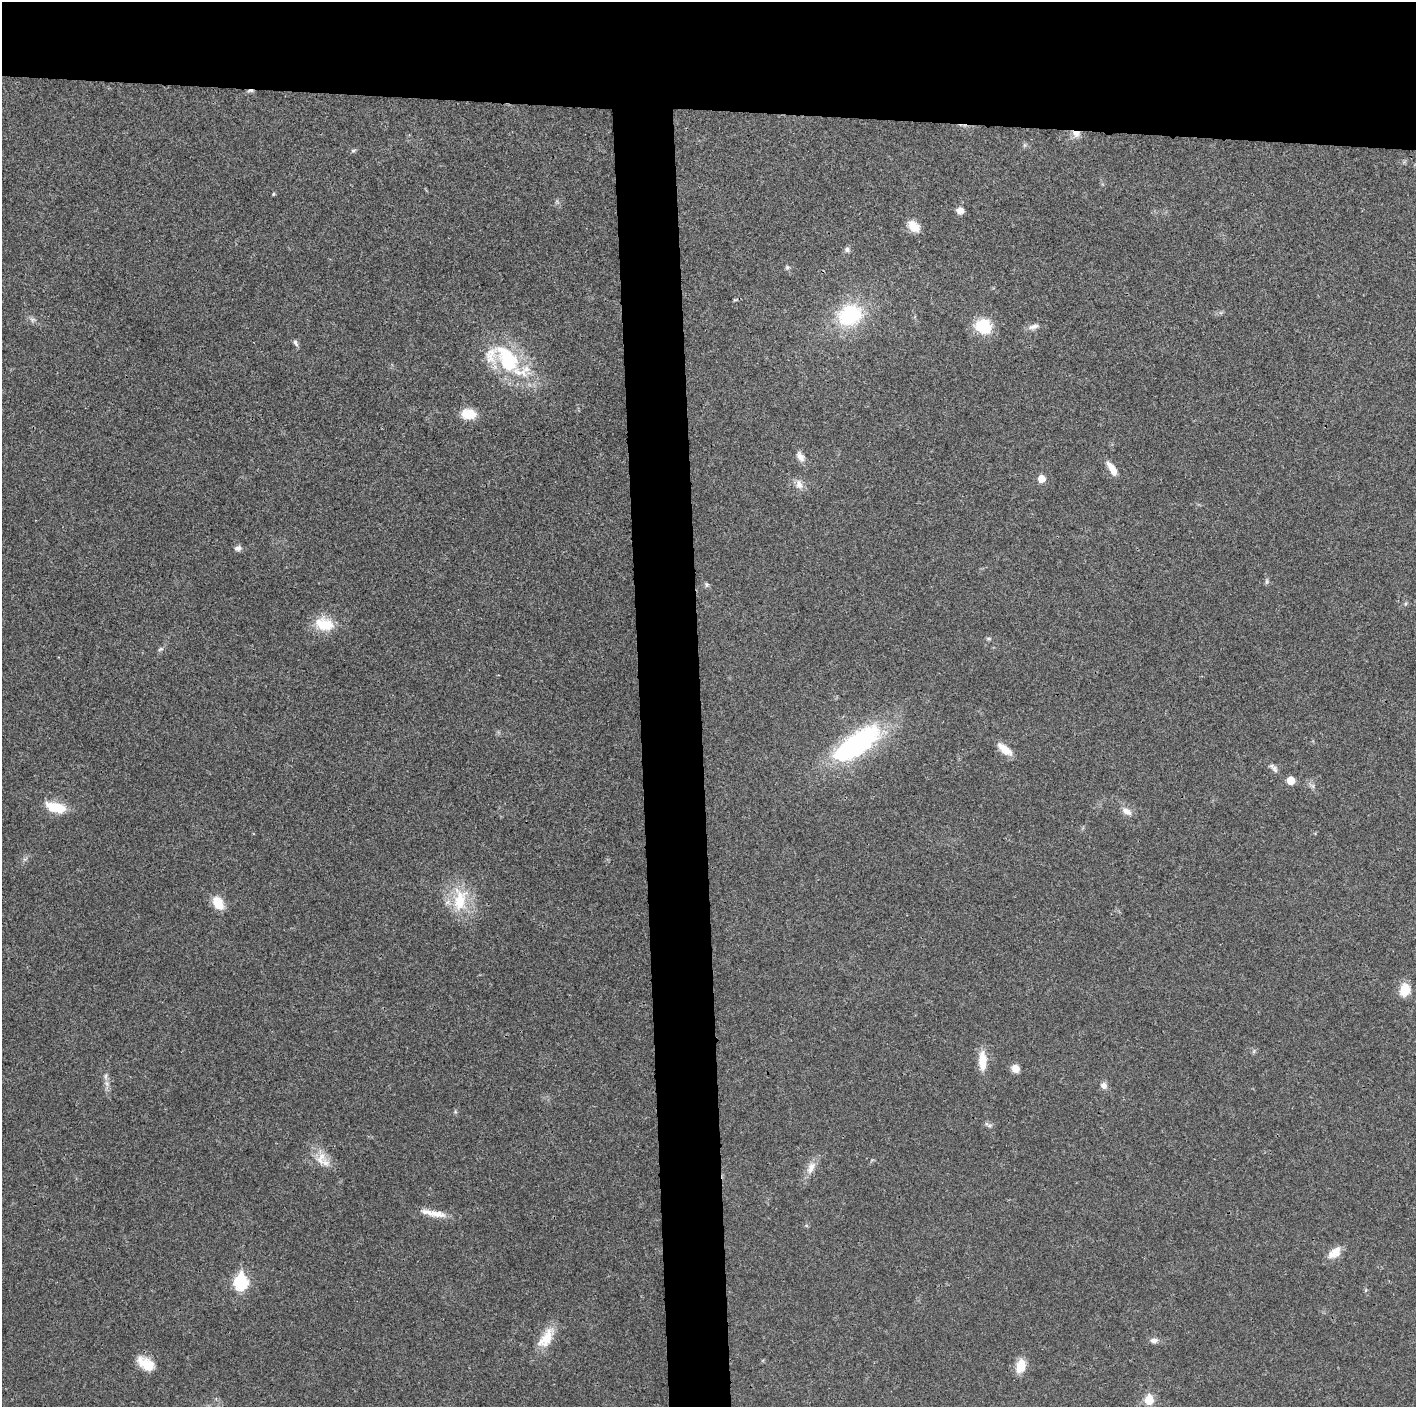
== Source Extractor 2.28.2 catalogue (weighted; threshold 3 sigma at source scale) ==
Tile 2 of 3 x 3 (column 2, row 1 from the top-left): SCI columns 1415-2828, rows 2815-4219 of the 4244 x 4222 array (HDU 1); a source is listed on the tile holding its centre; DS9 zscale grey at full resolution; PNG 1418 x 1409 px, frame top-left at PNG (2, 2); no overlay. Shown black and unused: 12% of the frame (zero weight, under 3 of 4 exposures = <1% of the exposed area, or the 3 px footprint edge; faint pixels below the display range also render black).
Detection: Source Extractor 2.28.2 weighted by HDU 2 'WHT'; one run over the whole footprint, this tile lists its part. Background 0.0193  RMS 0.0039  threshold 0.0177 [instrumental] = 3 sigma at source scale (4.5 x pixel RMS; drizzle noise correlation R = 1.50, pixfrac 1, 0.05/0.05 arcsec/px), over >= 5 px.
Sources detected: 54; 1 cosmic-ray / hot-pixel residue — not listed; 2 inside a brighter listed object's ellipse — not listed separately; the other 51 listed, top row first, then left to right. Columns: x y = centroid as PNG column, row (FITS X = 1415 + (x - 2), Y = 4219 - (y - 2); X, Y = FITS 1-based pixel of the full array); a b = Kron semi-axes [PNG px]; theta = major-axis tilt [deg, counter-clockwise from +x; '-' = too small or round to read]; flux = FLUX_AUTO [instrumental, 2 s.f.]
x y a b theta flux
1076 134 12 9 -10 2.7
1025 145 7 4 89 0.61
353 151 7 4 15 0.66
273 194 4 4 - 0.47
960 210 8 7 - 2.6
914 226 16 11 -42 4.9
847 249 7 7 - 1.2
787 267 6 5 - 0.7
850 315 24 19 22 33
33 320 8 6 -8 1.2
983 326 18 15 -18 14
1034 326 15 6 13 2.1
295 343 10 5 -63 1.1
505 359 49 27 -28 36
468 414 14 10 -4 8.9
800 457 14 8 -61 2.6
1112 469 18 7 -58 4.7
1041 479 5 5 - 5.9
799 484 14 9 -69 2.8
238 548 10 7 13 1.5
1267 582 7 5 89 0.83
707 585 7 6 - 0.85
324 624 26 17 -16 10
988 639 8 4 0 0.62
160 649 9 5 26 0.8
856 744 56 22 36 69
1005 749 21 9 -39 5.3
1274 768 11 7 -51 1.5
1291 780 7 6 - 5.2
55 807 23 10 -15 11
1127 811 15 8 -32 2.8
460 900 36 20 85 16
218 903 14 10 -60 7.9
1405 990 14 10 77 6.8
1254 1051 7 4 72 0.61
982 1061 24 9 -89 7.2
1015 1068 8 7 - 3.4
106 1076 11 4 85 1.4
1104 1086 9 8 - 1.8
988 1125 12 5 -33 1.1
321 1158 20 14 77 6.1
811 1168 19 10 65 3.9
437 1214 28 8 -14 4.8
1334 1253 19 11 41 4.8
241 1282 8 6 88 53
1366 1290 6 3 70 0.45
546 1338 31 14 56 8.9
1154 1341 10 7 0 1.7
146 1364 21 12 -33 8
1021 1366 16 10 72 6.6
1149 1400 6 5 - 13
Overlapping masked pixels (flux is a lower limit): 1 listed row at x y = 1076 134